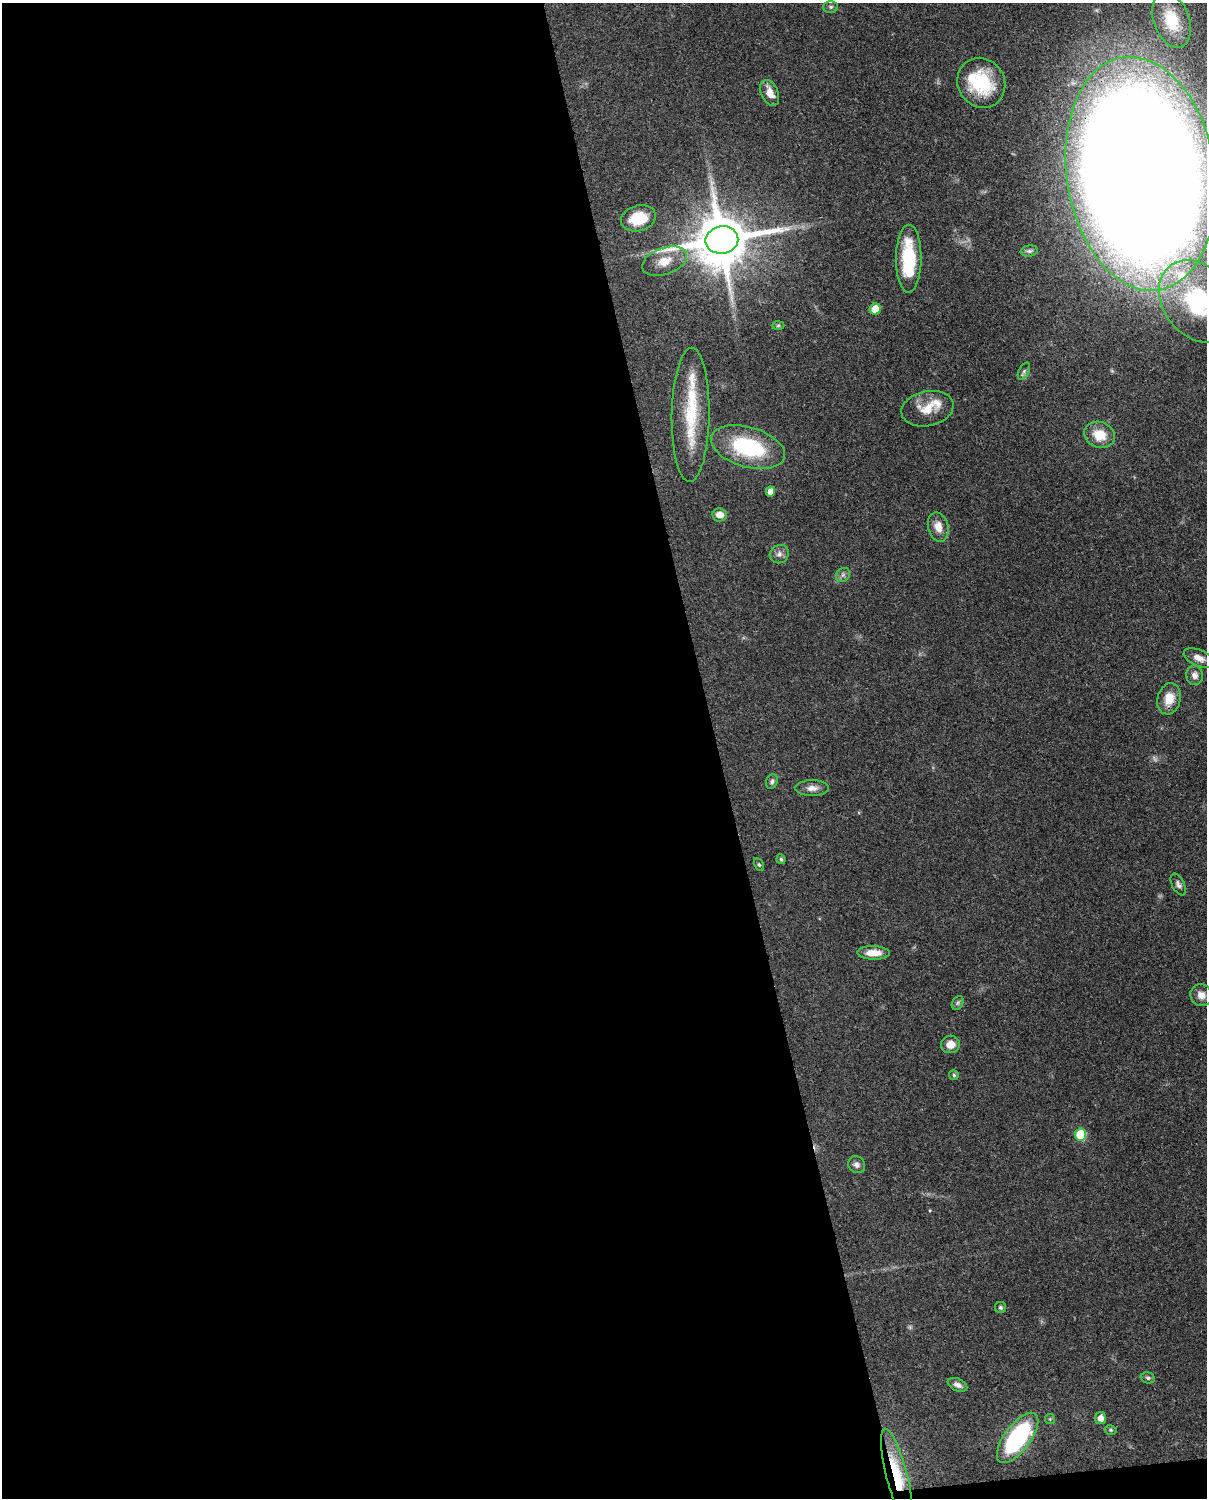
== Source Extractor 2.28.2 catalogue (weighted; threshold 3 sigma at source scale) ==
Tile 9 of 4 x 3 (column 1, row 3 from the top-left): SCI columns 95-1299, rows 272-1767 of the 5006 x 4913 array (HDU 1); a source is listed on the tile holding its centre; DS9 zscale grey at full resolution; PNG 1209 x 1500 px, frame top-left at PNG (2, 3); each listed source drawn as its Kron ellipse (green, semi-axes under 4 px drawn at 4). Shown black and unused: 60% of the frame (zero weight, under 3 of 4 exposures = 7% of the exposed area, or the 3 px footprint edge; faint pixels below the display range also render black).
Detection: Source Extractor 2.28.2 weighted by HDU 2 'WHT'; one run over the whole footprint, this tile lists its part. Background 0.0959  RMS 0.004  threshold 0.018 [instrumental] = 3 sigma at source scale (4.5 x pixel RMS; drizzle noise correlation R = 1.50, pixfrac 1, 0.05/0.05 arcsec/px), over >= 5 px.
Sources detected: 53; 2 too faint to see at this stretch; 1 inside a brighter object's white glare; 1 long thin detection or spike segment (spike, bleed or trail) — neither listed nor drawn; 3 inside a brighter listed object's ellipse — not listed separately; the other 46 listed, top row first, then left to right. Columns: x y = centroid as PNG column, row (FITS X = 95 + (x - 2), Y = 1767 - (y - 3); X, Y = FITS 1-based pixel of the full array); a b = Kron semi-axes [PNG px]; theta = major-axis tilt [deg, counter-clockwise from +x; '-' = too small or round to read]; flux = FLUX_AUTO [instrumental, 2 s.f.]
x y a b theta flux
831 7 7 5 1 0.85
1172 20 28 18 -69 17
981 83 26 23 -57 22
770 93 13 8 -65 4.6
1141 174 118 74 -81 1900
638 218 18 13 16 12
722 240 16 13 10 2800
1029 251 8 5 9 0.9
909 259 34 12 90 23
665 261 23 13 20 6.8
1198 301 45 34 -51 51
875 309 5 5 - 8.4
778 325 6 4 2 0.57
1024 371 9 5 63 1
927 409 26 17 11 8
691 415 67 19 89 22
1100 435 15 13 -19 8
748 447 38 20 -16 35
770 492 5 4 - 3
720 515 7 6 - 3.4
938 527 15 10 -76 4.3
779 554 10 9 - 1.8
843 575 8 6 44 1.3
1199 658 16 8 -23 3.2
1195 675 10 8 -86 2.1
1169 699 16 11 75 6.3
772 782 7 5 68 0.96
812 788 17 8 0 2.8
781 859 5 4 - 0.56
759 865 7 4 -63 0.58
1178 884 12 6 -63 1.4
873 953 16 7 -1 4.8
1201 995 11 10 - 3.3
958 1003 7 5 59 0.84
950 1044 9 8 - 3.9
954 1075 5 5 - 0.66
1081 1135 6 6 - 16
857 1165 9 8 - 1.6
1000 1307 5 5 - 0.71
1148 1378 7 5 -14 0.78
957 1385 10 6 -24 1.8
1101 1418 6 5 - 3
1050 1419 5 5 - 0.54
1111 1430 6 4 -13 0.56
1018 1438 30 13 53 54
897 1476 48 10 -76 17
Overlapping masked pixels (flux is a lower limit): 3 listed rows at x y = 981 83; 1141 174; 897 1476
Isophote crosses this tile's border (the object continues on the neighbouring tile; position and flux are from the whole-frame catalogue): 2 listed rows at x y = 1141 174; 1198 301